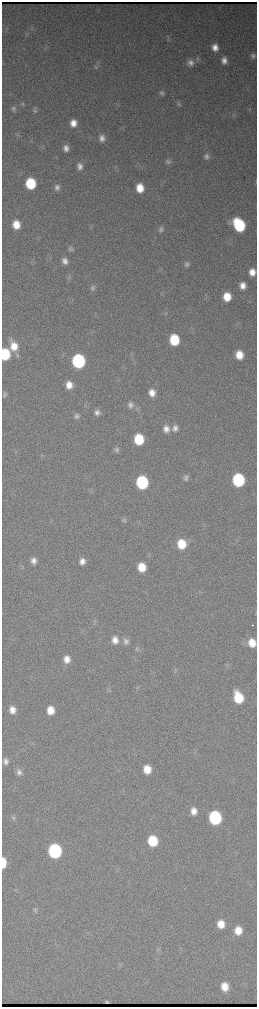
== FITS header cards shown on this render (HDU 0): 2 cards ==
NAXIS1  =                  510 / length of data axis 1
NAXIS2  =                 2010 / length of data axis 2

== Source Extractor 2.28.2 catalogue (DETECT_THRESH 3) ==
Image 510 x 2010 px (HDU 0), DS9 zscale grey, zoomed out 1/2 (1 PNG px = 2 x 2 image px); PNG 259 x 1009 px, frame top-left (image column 2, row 2010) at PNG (2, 2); no overlay
Background 3670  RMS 40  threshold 121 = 3 sigma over >= 5 px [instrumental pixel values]
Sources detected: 81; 3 cannot appear on this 1/2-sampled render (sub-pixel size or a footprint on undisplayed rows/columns) and are not listed; the other 78 listed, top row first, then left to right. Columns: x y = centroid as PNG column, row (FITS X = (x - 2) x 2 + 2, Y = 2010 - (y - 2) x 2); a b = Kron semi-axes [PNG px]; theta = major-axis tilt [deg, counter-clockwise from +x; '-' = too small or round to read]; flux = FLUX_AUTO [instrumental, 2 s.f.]
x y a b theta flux
168 38 7 3 85 1.2e+04
215 47 7 6 - 6.9e+04
253 56 7 6 - 2.5e+04
198 58 6 5 - 1.7e+04
224 60 7 5 -79 5.1e+04
190 62 8 8 - 4.7e+04
96 67 4 3 - 1.0e+04
162 93 7 6 - 2.4e+04
179 103 8 4 -81 1.7e+04
22 104 5 5 - 1.4e+04
13 109 7 5 -60 2.1e+04
35 110 8 4 -65 1.7e+04
233 115 5 3 - 1.2e+04
73 123 7 7 - 8.7e+04
102 138 8 7 - 5.0e+04
66 148 7 6 - 4.8e+04
207 156 7 7 - 3.3e+04
168 162 7 7 - 2.4e+04
80 166 8 6 -83 4.6e+04
31 183 8 7 - 5.0e+05
57 187 8 6 77 3.4e+04
140 188 8 6 -82 1.5e+05
16 225 8 7 - 1.4e+05
239 225 10 7 -59 7.7e+05
161 229 8 6 68 2.8e+04
71 248 7 6 - 2.2e+04
65 261 7 6 - 4.8e+04
186 264 7 6 - 2.5e+04
252 272 7 6 - 8.5e+04
243 286 6 5 - 7.1e+04
93 288 8 6 -66 2.6e+04
227 297 7 6 - 1.7e+05
165 312 4 2 - 8.3e+03
174 340 8 7 - 3.7e+05
14 346 13 8 -66 1.5e+05
5 354 8 6 -88 4.3e+05
239 355 8 7 - 1.4e+05
78 361 8 7 - 1.5e+06
69 385 7 6 - 8.7e+04
152 393 9 7 -83 8.0e+04
130 405 8 8 - 4.2e+04
97 413 7 6 - 3.8e+04
76 416 6 5 - 2.5e+04
175 428 9 7 -88 4.4e+04
166 429 9 7 -81 6.2e+04
139 439 8 7 - 3.8e+05
116 449 7 5 -80 2.3e+04
186 477 8 6 -84 2.8e+04
238 480 8 7 - 9.4e+05
142 482 8 7 - 9.7e+05
124 520 8 5 -53 1.9e+04
182 544 9 8 - 2.3e+05
33 561 8 7 - 5.3e+04
82 561 7 7 - 6.1e+04
142 567 8 7 - 1.9e+05
95 622 5 4 - 1.3e+04
252 625 3 1 - 1.7e+04
115 640 9 7 -81 6.8e+04
126 641 8 7 - 3.4e+04
252 643 8 7 - 1.4e+05
137 648 7 5 85 1.7e+04
67 659 8 7 - 8.4e+04
238 697 10 7 -71 3.6e+05
12 710 8 6 -83 7.3e+04
50 710 8 7 - 1.4e+05
6 761 6 4 -81 2.3e+04
147 769 7 6 - 1.4e+05
19 772 9 7 -70 3.8e+04
194 811 8 7 - 7.2e+04
13 818 8 4 -60 1.7e+04
215 818 9 7 -83 1.1e+06
153 841 8 7 - 4.2e+05
55 851 8 7 - 1.6e+06
3 863 8 4 90 9.9e+04
35 910 7 6 - 2.0e+04
221 924 8 7 - 1.2e+05
238 930 9 7 -88 1.3e+05
224 987 8 7 - 1.3e+05
At the frame edge (FLAGS 8, measured only in part): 2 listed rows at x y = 252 272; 252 643
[3 sub-pixel or undisplayed-footprint detections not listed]